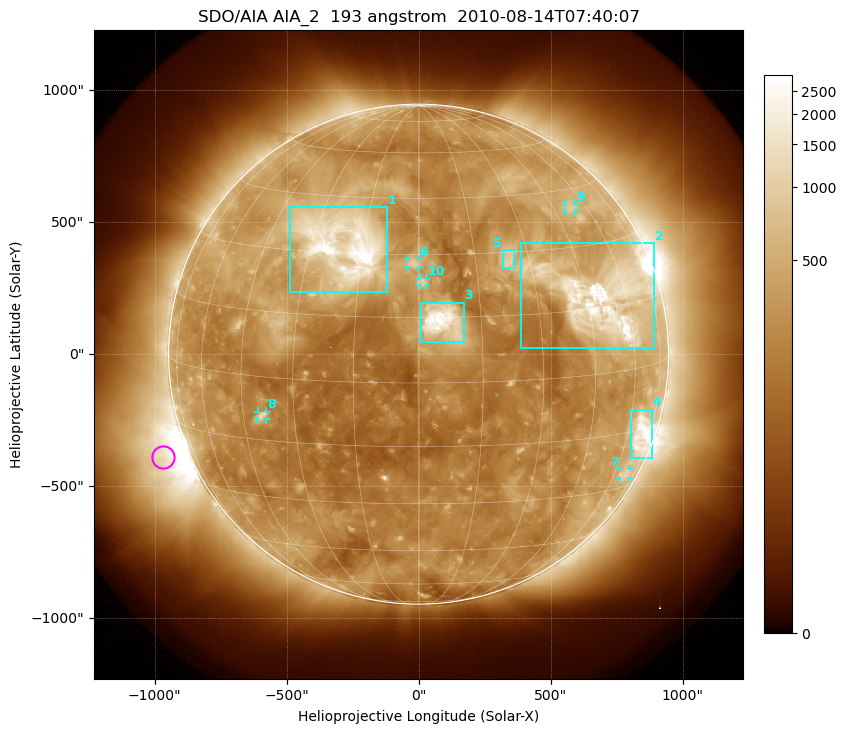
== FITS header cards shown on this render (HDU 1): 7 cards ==
TELESCOP= 'SDO/AIA'
INSTRUME= 'AIA_2'
WAVELNTH=                  193
WAVEUNIT= 'angstrom'
DATE-OBS= '2010-08-14T07:40:07.84'
CTYPE1  = 'HPLN-TAN'
CTYPE2  = 'HPLT-TAN'

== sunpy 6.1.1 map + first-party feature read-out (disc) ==
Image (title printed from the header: SDO/AIA AIA_2  193 angstrom  2010-08-14T07:40:07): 1024 x 1024 px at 2.4 arcsec/px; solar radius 947 arcsec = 395 px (full disc in frame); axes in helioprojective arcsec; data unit not stated in the header (colour bar unlabelled)
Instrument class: DISC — disc imager (sunpy class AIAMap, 193 A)
Bright regions (active regions / flare kernels): reference = the median radial profile (limb darkening/brightening removed); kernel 9 px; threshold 5 sigma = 531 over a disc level ~256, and >= 1.15x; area >= 12 px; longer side >= 9 px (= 22 arcsec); searched inside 0.97 R_sun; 10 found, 10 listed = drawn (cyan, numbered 1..; 5 of them under ~33 arcsec drawn as corner ticks so the feature stays visible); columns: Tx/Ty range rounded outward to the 5 arcsec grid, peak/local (2 s.f.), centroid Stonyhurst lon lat
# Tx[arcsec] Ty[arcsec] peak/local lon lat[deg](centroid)
1 -490..-120 235..560 18 -21 +32
2 385..895 25..420 12 +50 +17
3 10..170 45..195 15 +6 +14
4 805..885 -395..-210 8.1 +67 -16
5 320..365 325..395 5.1 +24 +28
6 -40..0 330..360 5.7 -1 +28
7 760..800 -470..-435 2.8 +67 -26
8 -610..-575 -250..-215 4.7 -39 -9
9 560..595 545..570 3.4 +53 +40
10 5..30 260..285 5.3 +1 +23
Off-limb structures (1.02-1.3 R_sun): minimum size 162 px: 2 found; the strongest spans PA ~85..130 deg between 1.02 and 1.3 R_sun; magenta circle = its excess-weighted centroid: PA ~110 deg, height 1.1 R_sun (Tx ~-970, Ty ~-390 arcsec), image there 6.1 x the reference